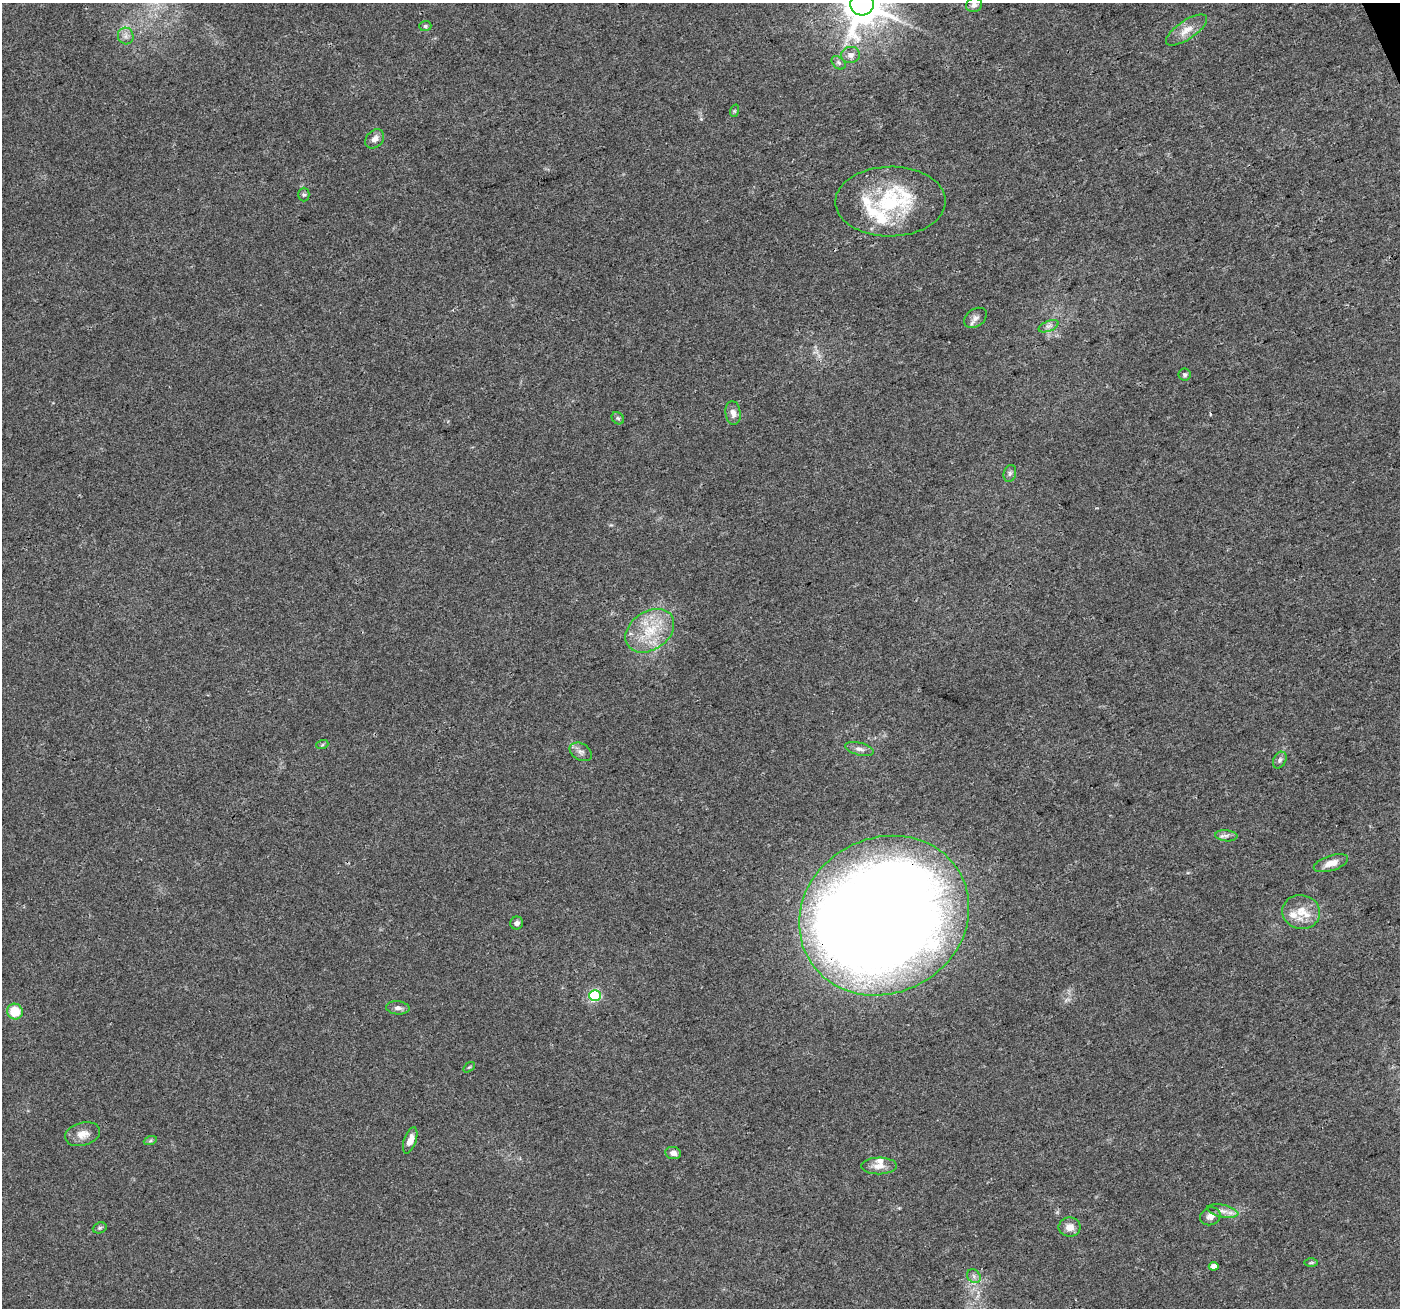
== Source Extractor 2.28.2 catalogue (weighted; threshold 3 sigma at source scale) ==
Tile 10 of 4 x 4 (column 2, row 3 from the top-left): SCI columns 1401-2798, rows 1447-2752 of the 5594 x 5446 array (HDU 1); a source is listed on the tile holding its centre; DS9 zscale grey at full resolution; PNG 1402 x 1310 px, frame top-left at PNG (2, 3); each listed source drawn as its Kron ellipse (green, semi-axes under 4 px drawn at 4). Shown black and unused: <1% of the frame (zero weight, under 3 of 4 exposures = <1% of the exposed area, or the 3 px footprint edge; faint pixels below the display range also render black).
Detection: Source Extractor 2.28.2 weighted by HDU 2 'WHT'; one run over the whole footprint, this tile lists its part. Background 0.0402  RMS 0.0038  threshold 0.0172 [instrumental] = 3 sigma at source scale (4.5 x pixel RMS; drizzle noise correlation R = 1.50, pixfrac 1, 0.0396/0.0396 arcsec/px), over >= 5 px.
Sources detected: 49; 1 inside a brighter object's white glare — neither listed nor drawn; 5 inside a brighter listed object's ellipse — not listed separately; the other 43 listed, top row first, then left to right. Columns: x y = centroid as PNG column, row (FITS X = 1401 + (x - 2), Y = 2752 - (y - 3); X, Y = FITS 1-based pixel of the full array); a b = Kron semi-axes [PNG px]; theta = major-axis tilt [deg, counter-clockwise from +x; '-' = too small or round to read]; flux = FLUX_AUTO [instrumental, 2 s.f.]
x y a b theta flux
862 4 11 11 - 1300
974 5 8 7 - 1.5
425 26 6 5 - 0.63
1186 30 24 9 34 4.6
126 36 8 7 - 1.7
850 55 9 8 - 2.1
838 63 8 5 -42 0.96
734 111 6 4 71 0.52
375 139 11 8 46 2.2
304 195 7 5 90 0.84
890 201 55 35 1 37
975 318 12 9 35 2.1
1048 326 10 5 21 1.4
1185 375 6 6 - 0.78
733 413 12 7 -83 2.2
618 418 7 5 -44 0.8
1010 473 8 6 75 1
650 631 26 19 35 14
322 745 6 4 19 0.47
859 749 14 6 -15 1.8
581 752 12 8 -29 1.9
1280 760 9 6 63 1.1
1226 836 11 5 -5 1.4
1331 863 18 7 17 3.7
1301 912 19 17 -9 7.3
884 916 87 77 29 1100
517 923 6 6 - 1.3
595 996 6 5 - 40
398 1008 12 6 -4 1.7
15 1012 8 7 - 9.3
469 1067 7 3 36 0.45
83 1134 18 11 15 3.9
410 1140 14 6 71 3.5
150 1141 7 4 19 0.66
673 1153 8 6 -10 1.9
879 1166 18 8 1 3.4
1223 1211 16 6 -11 2.4
1210 1216 10 8 21 2.2
1070 1227 11 9 0 3.1
100 1228 7 5 21 0.71
1311 1263 6 4 1 0.6
1214 1266 5 4 - 3.1
974 1276 8 6 -47 1.3
Overlapping masked pixels (flux is a lower limit): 1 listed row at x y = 884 916
Isophote crosses this tile's border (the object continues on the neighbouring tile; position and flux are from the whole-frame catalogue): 1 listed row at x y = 862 4